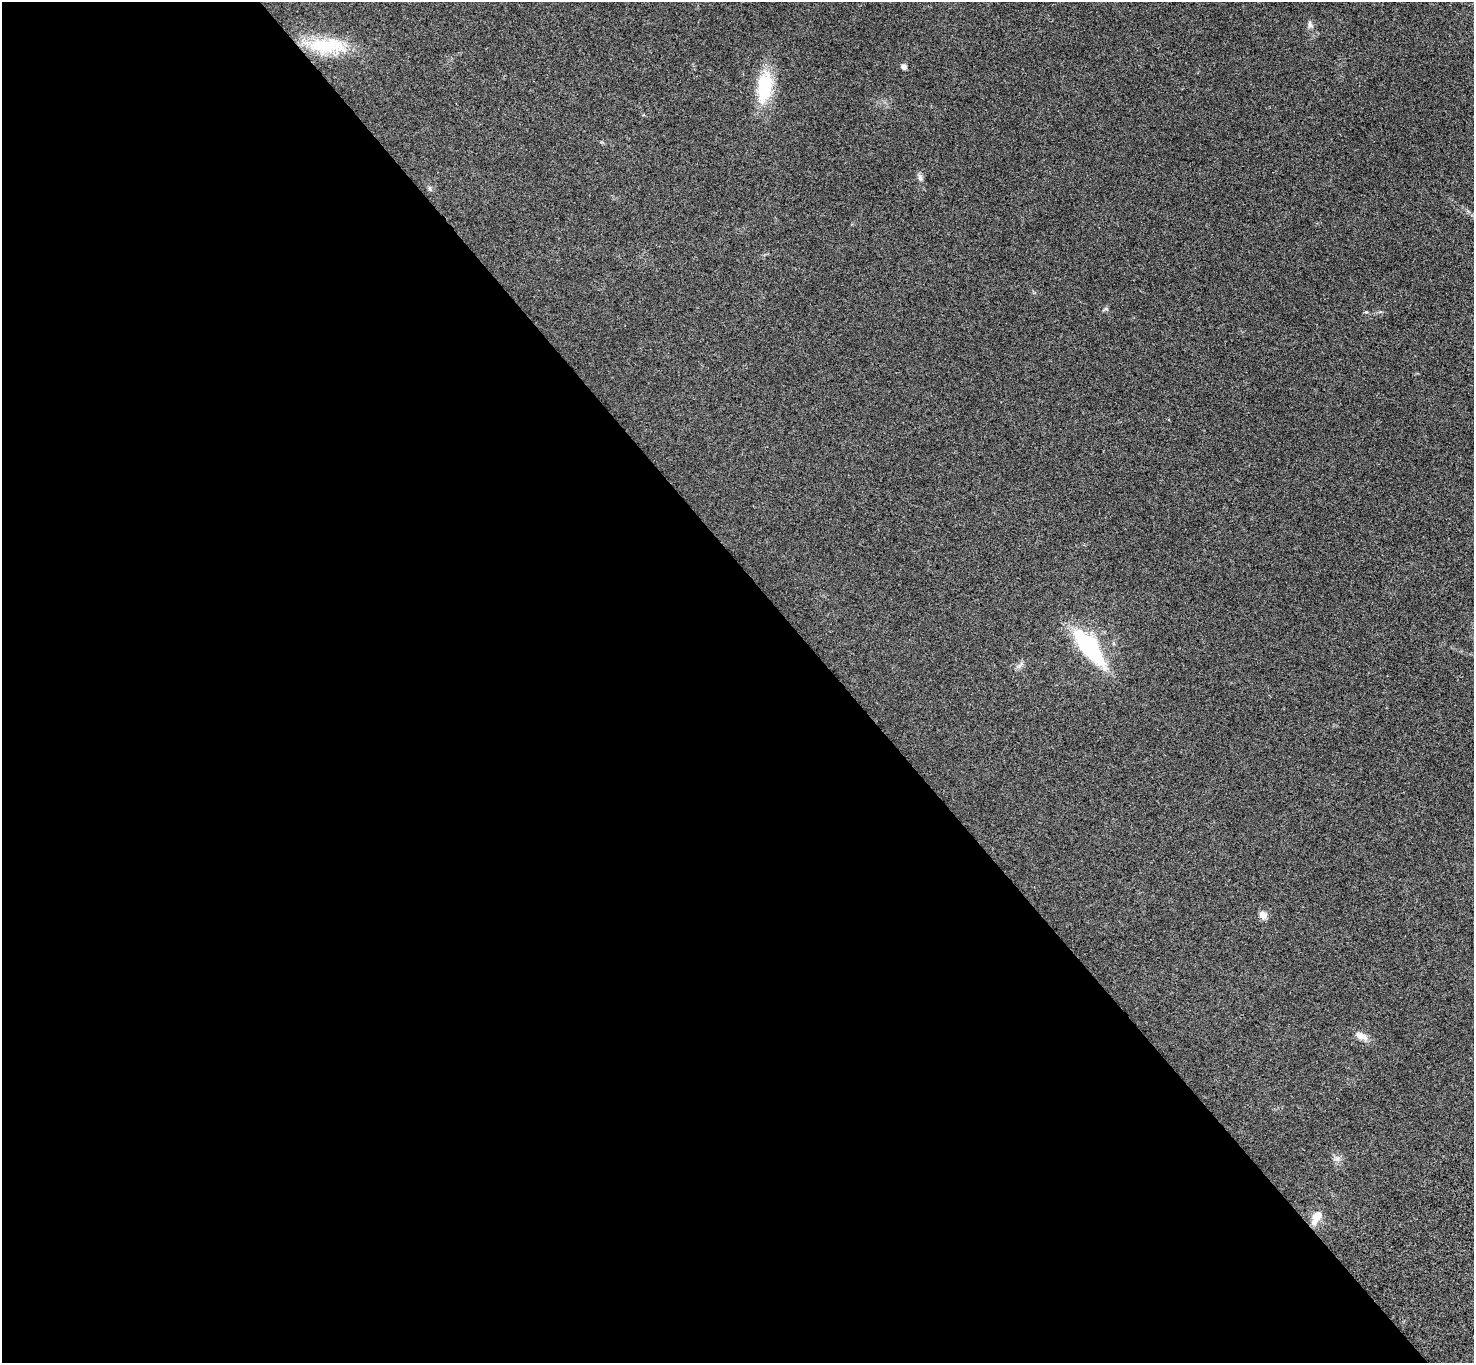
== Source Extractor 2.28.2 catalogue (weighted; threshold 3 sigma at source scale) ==
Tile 9 of 4 x 4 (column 1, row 3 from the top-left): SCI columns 52-1523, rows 1695-3055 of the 5987 x 5973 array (HDU 1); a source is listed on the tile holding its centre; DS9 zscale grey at full resolution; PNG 1476 x 1365 px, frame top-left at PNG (2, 2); no overlay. Shown black and unused: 57% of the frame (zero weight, under 3 of 4 exposures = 6% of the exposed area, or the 3 px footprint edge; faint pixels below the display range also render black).
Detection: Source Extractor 2.28.2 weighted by HDU 2 'WHT'; one run over the whole footprint, this tile lists its part. Background 0.0245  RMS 0.0061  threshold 0.0275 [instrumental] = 3 sigma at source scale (4.5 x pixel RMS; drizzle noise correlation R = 1.50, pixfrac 1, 0.05/0.05 arcsec/px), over >= 5 px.
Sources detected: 12; all 12 listed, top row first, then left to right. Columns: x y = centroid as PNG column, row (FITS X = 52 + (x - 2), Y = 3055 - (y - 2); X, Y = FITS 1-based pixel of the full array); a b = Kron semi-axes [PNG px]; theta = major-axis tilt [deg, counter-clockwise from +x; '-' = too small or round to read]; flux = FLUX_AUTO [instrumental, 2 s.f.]
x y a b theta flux
1310 25 9 6 -69 1.9
326 45 51 18 -2 31
904 67 5 5 - 2.5
764 87 40 18 81 30
920 178 9 6 -74 1.7
429 188 7 4 -89 0.98
1106 309 6 4 -18 0.83
1089 647 36 14 -53 67
1263 915 11 9 -49 3.2
1361 1036 17 8 -22 4.7
1337 1158 7 5 -45 1.8
1316 1218 20 9 62 6.4
Unlisted compact peaks at least as high as the median listed source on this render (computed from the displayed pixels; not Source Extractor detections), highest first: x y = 1366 312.